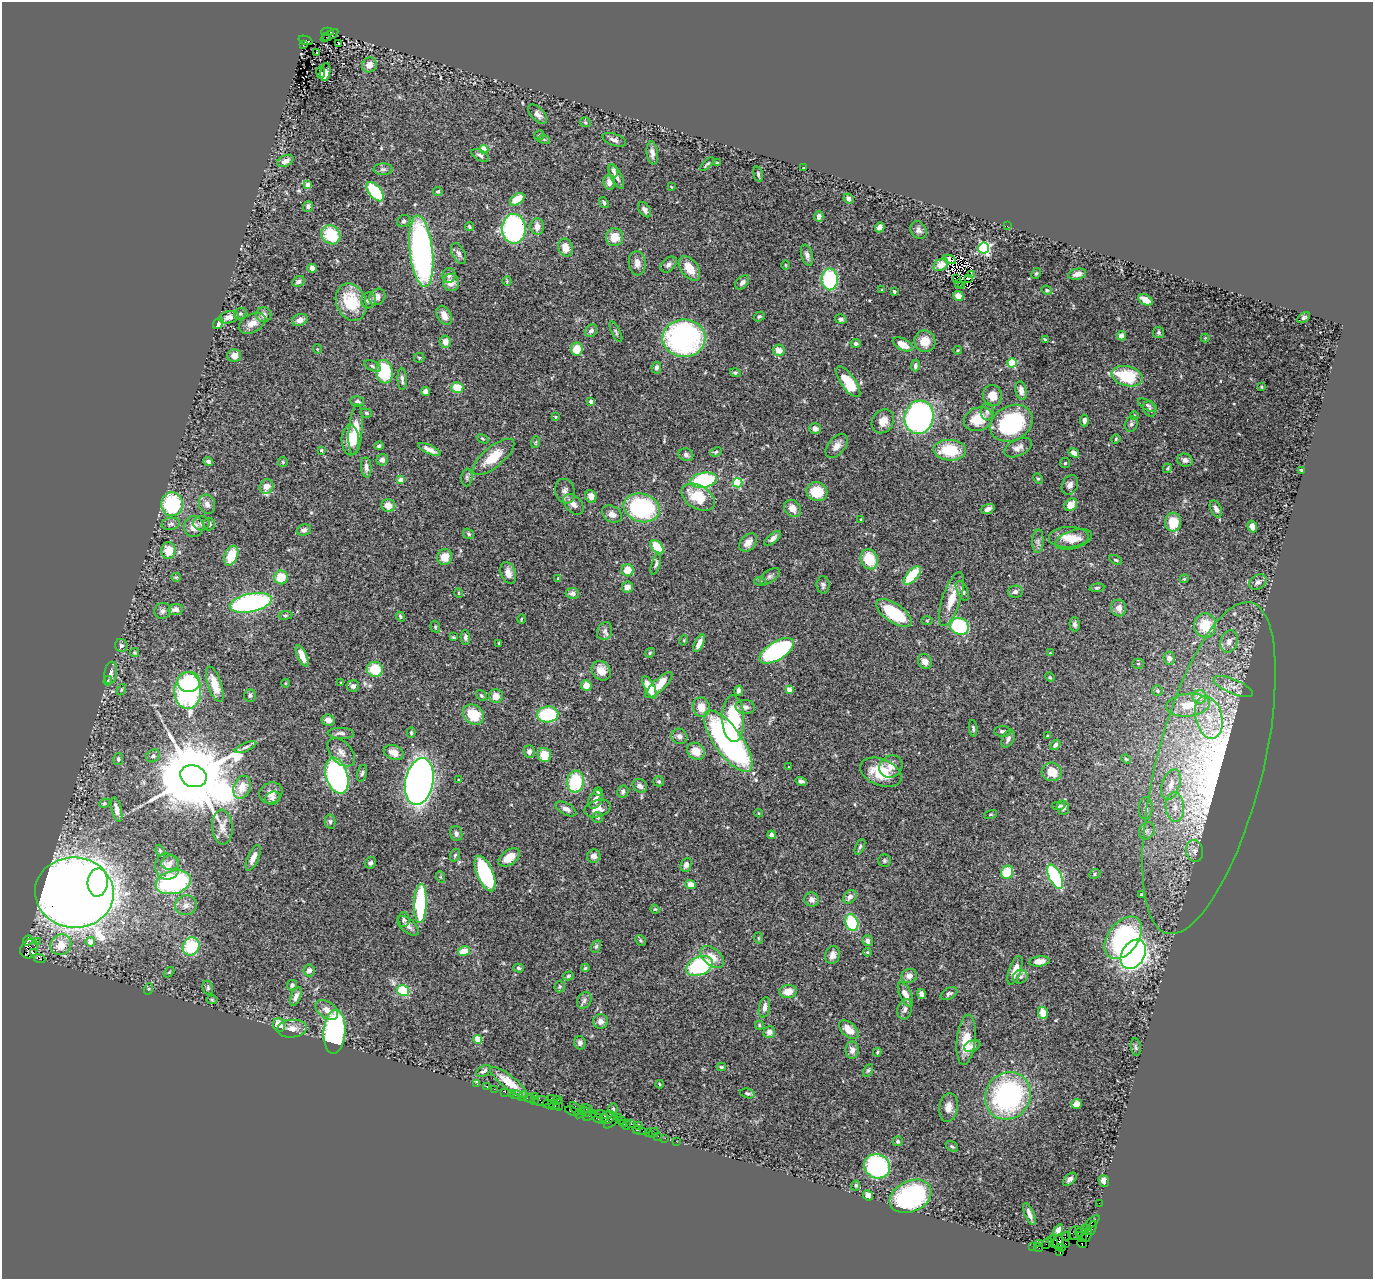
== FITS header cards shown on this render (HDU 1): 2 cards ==
NAXIS1  =                 1371
NAXIS2  =                 1277

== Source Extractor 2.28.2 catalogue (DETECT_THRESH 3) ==
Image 1371 x 1277 px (HDU 1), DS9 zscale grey, 1 PNG px = 1 image px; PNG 1375 x 1281 px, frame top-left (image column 1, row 1277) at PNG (2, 2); each listed source drawn as its Kron ellipse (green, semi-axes under 4 px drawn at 4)
Background 1.3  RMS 0.039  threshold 0.116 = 3 sigma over >= 5 px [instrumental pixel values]
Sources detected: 506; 4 with non-positive FLUX_AUTO (blend fragments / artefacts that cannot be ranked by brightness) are neither listed nor drawn; of the other 502, the 500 brightest by FLUX_AUTO listed and drawn (2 fainter detections omitted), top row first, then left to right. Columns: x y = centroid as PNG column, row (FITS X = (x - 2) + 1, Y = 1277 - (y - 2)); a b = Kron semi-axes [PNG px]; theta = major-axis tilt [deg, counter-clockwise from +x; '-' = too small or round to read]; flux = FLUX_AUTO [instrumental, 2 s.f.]
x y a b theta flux
328 32 6 3 1 430
330 35 10 3 30 170
326 37 3 2 - 51
306 40 7 4 -20 690
339 44 3 3 - 10
303 45 2 2 - 49
317 52 2 2 - 4.5
369 65 8 7 - 22
321 72 6 3 -81 49
325 72 9 5 82 36
538 114 12 6 -47 12
585 122 5 5 - 3.8
539 135 5 4 - 3.7
544 139 6 3 -19 3.3
614 140 12 6 -18 11
484 149 4 4 - 85
652 153 11 5 -82 13
480 155 9 5 -30 7.8
285 161 9 5 25 14
717 163 3 3 - 2.8
707 164 9 3 45 4.4
803 168 3 3 - 3
383 169 9 6 0 6.9
613 171 6 4 -80 6.8
758 174 8 4 -76 4.3
616 176 13 5 -62 12
609 182 7 6 - 15
308 185 4 4 - 31
671 187 3 2 - 1.9
438 191 5 4 - 5
375 192 11 6 -50 170
517 199 8 5 37 49
848 199 5 4 - 15
604 202 6 4 -53 4.7
308 206 5 5 - 8.7
645 210 8 5 -55 10
819 216 5 4 - 14
404 221 7 5 32 5.1
537 226 8 7 - 20
1007 226 2 2 - 54
469 227 4 4 - 3.9
880 227 5 4 - 11
514 229 15 12 -89 380
918 230 9 7 -58 9.1
331 235 10 9 - 110
614 237 9 8 - 38
565 247 9 7 -75 28
984 248 5 5 - 470
421 251 36 11 -84 830
459 253 11 6 -62 10
807 255 11 5 -74 11
950 259 6 3 -24 18
637 263 12 8 -85 17
668 264 9 6 44 10
786 265 5 3 - 1.9
941 265 8 5 33 20
312 268 5 4 - 15
690 268 14 8 -54 44
1036 273 6 4 61 3.3
1077 274 9 5 10 15
449 275 7 7 - 9.3
972 275 3 2 - 1.8
830 279 11 8 90 210
956 279 2 2 - 1.8
969 279 3 2 - 2.6
507 281 5 4 - 3.2
298 282 6 5 - 7.9
451 282 8 8 - 21
742 282 8 5 46 11
958 283 2 2 - 7.2
962 285 2 2 - 2.1
882 290 3 3 - 2.9
1047 290 5 4 - 3.5
894 291 3 3 - 4.2
958 296 5 5 - 22
377 297 9 7 45 16
369 300 8 7 - 8.8
1145 300 8 5 -30 23
351 302 19 14 -69 100
240 314 6 5 - 6.6
263 315 8 7 - 14
444 315 10 6 -60 19
759 316 6 4 35 4.1
229 317 10 6 12 16
1304 317 7 4 33 5.6
841 319 6 5 - 6.3
300 320 8 6 19 13
218 323 6 4 54 26
252 323 14 9 28 24
591 331 7 5 51 11
616 332 11 4 -64 5.6
1158 332 6 5 - 5
1121 336 4 4 - 18
684 338 21 18 -1 520
1205 338 4 4 - 2.4
1045 340 3 2 - 2.7
925 341 11 10 - 40
445 342 6 5 - 17
856 343 5 4 - 6.3
903 344 11 5 -28 33
317 349 5 3 - 2
577 349 6 6 - 48
779 350 6 5 - 24
957 350 4 3 - 3.1
234 356 6 6 - 21
419 358 5 5 - 3.6
1012 363 4 4 - 140
372 366 9 4 -26 5.7
915 366 6 4 80 7.4
656 368 6 5 - 8.8
384 372 12 8 -83 130
735 373 5 4 - 4.4
1127 376 16 10 -15 130
402 379 11 4 -88 8.8
848 382 18 7 -54 88
1261 387 3 2 - 2.2
457 388 6 5 - 48
425 391 4 4 - 11
1021 391 9 5 -78 18
992 396 10 9 - 30
591 401 4 3 - 14
357 402 7 5 -13 5.8
1147 405 10 5 -28 4.9
1149 409 8 6 -61 6.1
987 412 9 6 83 8.9
366 413 6 4 -19 4.4
1134 415 4 3 - 2.5
556 417 4 3 - 2.2
919 417 17 14 73 800
978 419 15 11 23 68
1084 420 6 4 87 8
883 421 12 10 55 26
1011 423 22 17 28 260
1131 424 8 6 72 6.6
815 429 6 5 - 14
356 430 25 7 85 63
483 439 6 3 -31 3
1116 439 5 4 - 2.7
350 440 15 8 -88 41
536 442 6 3 70 2.9
379 446 5 3 - 5.4
837 446 14 8 50 17
1018 448 15 8 25 15
429 449 12 4 -24 15
321 450 4 4 - 3.3
950 450 16 10 -3 100
716 452 6 4 24 4.1
1074 453 6 4 -36 15
686 455 7 6 - 8.4
494 457 25 10 39 64
382 460 6 5 - 9.6
1185 460 8 6 -20 11
208 462 5 4 - 6.5
283 462 5 5 - 3.5
1065 463 5 5 - 3.3
366 467 10 5 -83 12
1167 468 5 3 - 2.7
1301 470 3 3 - 3.2
467 478 9 5 85 6
1038 478 5 4 - 3.8
401 480 4 4 - 38
704 480 13 7 10 230
737 483 5 4 - 190
1070 485 10 7 64 13
267 486 7 6 - 22
565 491 12 9 -73 15
817 492 11 9 -17 66
591 496 6 5 - 19
698 497 18 11 -32 84
172 504 12 11 - 190
207 504 10 8 -67 14
573 504 12 8 -46 14
1071 505 7 5 42 32
388 506 7 6 - 28
642 508 18 14 -15 340
793 508 9 7 -47 22
988 509 7 5 20 15
1216 509 9 5 -65 11
612 514 10 7 -32 14
861 519 2 2 - 2
1173 522 9 8 - 69
201 523 8 7 - 8.4
171 524 9 6 10 7.3
209 524 6 6 - 9
1252 526 6 4 -71 19
194 527 10 10 - 27
304 530 7 5 16 10
469 534 6 4 -36 4.5
1069 537 20 10 3 38
773 538 10 4 41 11
1073 539 19 9 17 30
1038 541 12 5 87 10
748 542 10 7 49 23
657 547 8 5 -44 66
168 551 8 7 - 44
231 556 10 6 68 66
445 557 8 7 - 38
869 559 10 8 -66 72
1116 560 7 3 -27 3.4
656 564 11 4 72 5.3
627 570 6 6 - 35
508 573 11 7 -69 17
912 575 11 5 48 98
770 576 11 6 36 8.7
176 577 5 4 - 2.9
281 577 7 6 - 58
558 578 3 3 - 1.9
1184 579 4 3 - 2.4
760 581 6 4 -18 3.4
1258 582 9 7 31 11
823 585 8 6 -88 7.6
627 587 5 5 - 19
1097 588 7 4 6 4.1
962 591 11 5 -64 8.6
1015 592 7 6 - 8.3
459 593 5 3 - 2
572 593 7 5 -9 10
951 599 28 9 72 49
251 603 21 9 11 470
1119 608 8 7 - 17
176 609 7 5 6 14
162 611 8 7 - 8.9
894 613 20 9 -35 130
285 615 7 3 8 3.4
400 616 5 4 - 4.4
521 619 4 3 - 2.4
927 620 6 4 0 3.1
1075 624 7 5 -88 7.1
1205 625 12 11 - 81
959 626 9 8 - 270
435 627 6 4 -73 3.9
605 631 9 7 67 9.9
453 637 3 2 - 2.6
465 637 7 4 -88 7.1
684 640 5 3 - 2.1
1229 641 11 8 73 17
499 643 3 3 - 3.1
699 643 9 4 64 18
121 645 6 6 - 6.7
777 651 20 9 32 440
134 652 5 4 - 3.1
650 653 5 4 - 3.5
1050 653 4 4 - 2
302 656 11 5 -66 30
1169 658 7 5 -82 13
925 661 8 6 -58 17
1138 664 5 5 - 3.6
375 669 8 7 - 67
601 671 10 8 -49 28
111 673 11 6 81 11
1050 677 5 4 - 2.7
108 681 5 4 - 3.2
189 682 11 10 - 69
286 683 4 3 - 2
341 683 3 2 - 1.7
215 684 18 6 -71 39
586 685 5 5 - 27
659 685 17 6 43 50
353 686 6 5 - 9.2
1233 686 21 7 -23 24
649 687 12 5 -64 58
789 689 4 4 - 34
121 690 6 4 60 3.6
739 690 5 4 - 8.9
188 691 18 13 89 440
1157 691 5 5 - 4.1
250 695 6 6 - 5.6
481 696 6 4 -50 3.9
496 696 7 7 - 22
1199 697 7 6 - 32
1188 705 22 11 6 62
701 707 10 8 -78 30
745 707 10 7 -2 14
547 714 11 8 5 160
473 715 11 9 -40 73
1209 717 22 13 -75 72
733 719 23 11 -88 150
328 720 6 5 - 16
973 728 8 4 -84 5.1
1002 731 8 5 -1 6.1
341 733 13 5 -2 9.6
411 733 5 3 - 3.8
679 736 8 7 - 9.4
1047 736 3 3 - 3.4
1008 739 9 6 65 9.6
728 741 36 14 -54 870
1055 745 6 4 51 6.1
246 747 11 4 24 7.6
529 751 6 5 - 8.4
696 751 9 8 - 35
341 752 17 10 -46 22
394 752 10 7 -20 30
544 755 7 6 - 48
153 756 7 6 - 6.1
118 759 6 5 - 5.7
1126 759 5 4 - 2.8
891 766 12 10 37 21
789 767 3 3 - 2.2
1209 768 171 53 76 1200
881 772 22 13 -21 77
1052 772 10 9 - 40
362 773 8 4 73 5.7
193 776 13 10 -18 47000
337 776 18 10 -73 730
459 780 3 3 - 5.8
419 781 24 14 79 1800
659 781 5 5 - 4
801 781 6 4 -14 8.3
575 782 11 8 84 130
1171 785 16 9 70 33
640 786 7 6 - 11
242 787 12 8 69 33
598 791 4 4 - 6.8
623 792 6 5 - 7.9
271 793 12 10 27 20
273 798 7 6 - 7.5
596 799 10 6 64 15
104 803 5 4 - 3.8
1058 806 6 3 3 4.2
1175 807 15 9 -87 30
597 808 13 8 16 22
1063 808 7 6 - 7.8
1146 808 11 7 88 12
117 809 12 5 -76 14
566 809 11 6 -28 13
758 813 4 3 - 2.4
990 814 7 3 19 2.9
598 818 5 5 - 4.7
330 821 7 5 89 5.6
222 827 17 10 -85 24
1147 831 9 7 55 9.8
456 833 7 6 - 8.2
771 835 4 4 - 13
860 847 8 4 65 5.3
160 850 6 4 -69 3.4
1194 851 11 8 -79 16
455 855 6 5 - 4.3
594 856 7 6 - 12
509 857 12 7 35 34
253 858 13 5 66 21
884 861 6 6 - 5
170 863 9 7 12 11
370 863 6 5 - 7.2
686 865 7 5 66 9.4
167 867 13 12 - 23
1007 872 7 6 - 66
485 874 19 8 -67 280
1095 874 6 5 - 3.9
441 877 6 3 -71 3.1
1055 877 13 6 -63 320
173 882 18 11 15 310
98 883 14 10 86 290
690 884 5 4 - 26
74 893 39 35 -6 5700
1141 895 3 3 - 5
850 897 7 6 - 12
812 900 7 7 - 13
420 903 19 6 87 230
186 905 11 10 - 17
655 909 4 4 - 2.7
404 920 7 5 89 6.5
852 922 8 6 -72 130
408 926 13 6 -41 13
758 938 6 4 -88 2.3
1123 938 24 15 53 360
28 940 5 4 - 120
641 940 6 5 - 4.1
37 941 2 2 - 39
867 941 5 5 - 7
90 942 4 4 - 28
61 945 11 10 - 49
191 946 9 8 - 130
596 946 6 4 63 4
29 949 10 8 60 1500
464 951 6 5 - 47
867 952 4 4 - 2.7
33 953 3 3 - 220
1133 954 16 11 59 1500
832 955 9 7 78 16
712 957 13 8 -39 31
39 959 6 3 -22 130
1039 961 10 5 7 25
699 966 14 9 23 220
518 968 5 4 - 3.7
585 968 4 4 - 3.6
309 970 6 5 - 12
1015 970 15 6 70 31
169 972 6 3 44 2.8
568 976 5 4 - 4.3
909 976 8 7 - 16
1020 977 7 6 - 8.7
292 985 5 5 - 5.3
560 987 6 5 - 4
208 988 7 5 -77 4.8
148 989 6 3 70 2.9
403 990 6 5 - 95
788 992 9 6 5 28
905 994 13 5 -65 22
922 994 5 4 - 11
949 994 9 5 29 6.6
296 996 10 5 68 10
212 1000 5 3 - 2.8
584 1000 9 7 58 8.7
764 1008 10 5 78 14
905 1009 10 7 74 10
327 1010 13 8 -35 18
1043 1013 6 5 - 27
601 1021 7 7 - 14
279 1025 7 6 - 41
759 1025 4 4 - 3.1
292 1029 15 9 5 23
849 1030 11 7 -42 29
335 1032 22 11 86 540
769 1032 6 6 - 14
478 1039 4 4 - 69
966 1040 25 9 84 61
580 1043 7 6 - 8.4
972 1046 8 5 23 12
1136 1047 9 5 -83 5.5
852 1050 8 6 -87 13
877 1052 4 3 - 3.2
721 1067 5 4 - 4.1
868 1070 7 4 62 4.1
484 1071 8 5 33 8
509 1082 23 6 -38 41
477 1084 4 3 - 15
660 1084 4 3 - 2.1
487 1087 2 2 - 6.2
494 1089 2 2 - 11
505 1092 2 2 - 29
511 1093 2 2 - 15
748 1093 8 4 -13 5.1
516 1095 6 3 6 130
523 1096 5 3 - 38
534 1096 2 2 - 400
1008 1096 24 22 57 470
529 1098 5 3 - 100
551 1098 3 2 - 150
534 1100 3 2 - 44
558 1100 4 3 - 110
541 1101 8 5 2 280
548 1104 6 2 3 61
1076 1104 5 5 - 17
559 1105 6 2 81 100
554 1106 5 3 - 85
948 1107 14 9 82 22
576 1109 8 3 -50 180
586 1109 6 3 -18 210
613 1109 5 4 - 4.7
572 1111 7 3 -18 160
586 1112 5 4 - 130
580 1113 6 3 40 140
590 1115 7 4 29 270
601 1115 6 4 -20 150
604 1117 5 4 - 160
607 1117 8 6 31 410
618 1117 2 2 - 15
597 1118 7 3 -37 180
621 1120 2 2 - 77
611 1122 8 2 41 27
631 1123 3 3 - 100
623 1124 2 2 - 17
626 1125 5 2 - 42
638 1125 3 2 - 58
637 1130 3 3 - 88
640 1131 8 3 -15 220
648 1133 3 2 - 63
653 1133 5 2 - 110
658 1136 2 2 - 26
665 1138 2 2 - 36
676 1141 2 2 - 25
898 1141 5 5 - 5.3
952 1146 7 4 -35 4.7
877 1166 13 12 - 320
1070 1179 8 5 43 8.1
1104 1181 6 5 - 16
856 1185 5 4 - 3.8
868 1195 5 4 - 25
911 1196 22 15 25 390
1099 1203 2 2 - 17
1029 1214 11 4 -67 13
1091 1223 10 3 42 190
1085 1228 3 3 - 500
1092 1228 7 3 68 81
1058 1230 6 4 57 13
1080 1232 5 3 - 720
1075 1233 7 6 - 340
1087 1235 7 3 65 60
1066 1236 5 2 - 47
1082 1237 5 4 - 960
1053 1241 6 4 -71 220
1059 1242 7 5 88 1200
1047 1243 6 2 51 37
1065 1243 3 2 - 27
1082 1243 5 3 - 100
1040 1244 2 2 - 13
1032 1246 3 2 - 32
1062 1247 3 2 - 250
1038 1248 4 2 - 46
1060 1252 3 3 - 210
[2 fainter detections neither listed nor drawn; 4 non-positive-flux detections neither listed nor drawn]